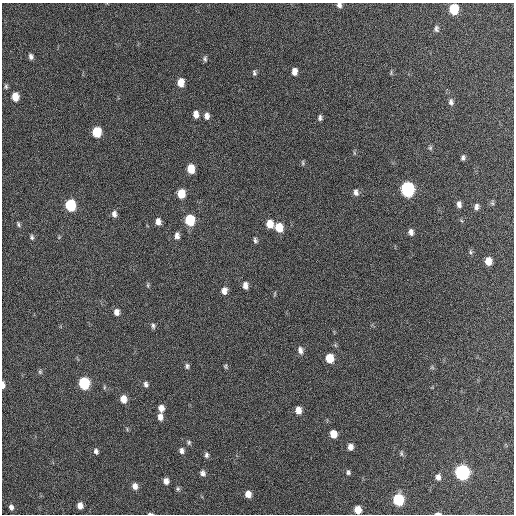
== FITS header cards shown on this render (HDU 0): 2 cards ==
NAXIS1  =                  512 / Axis length
NAXIS2  =                  512 / Axis length

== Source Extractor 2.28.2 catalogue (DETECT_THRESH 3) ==
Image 512 x 512 px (HDU 0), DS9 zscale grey, 1 PNG px = 1 image px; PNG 516 x 516 px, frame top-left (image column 1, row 512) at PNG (2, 3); no overlay
Background 43.6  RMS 6.9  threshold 20.7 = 3 sigma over >= 5 px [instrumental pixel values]
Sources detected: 81; all 81 listed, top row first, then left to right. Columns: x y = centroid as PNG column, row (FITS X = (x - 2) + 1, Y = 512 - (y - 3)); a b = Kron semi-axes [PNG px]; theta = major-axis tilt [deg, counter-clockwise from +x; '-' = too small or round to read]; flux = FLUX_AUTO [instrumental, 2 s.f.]
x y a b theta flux
339 5 6 5 - 1600
454 9 8 6 86 17000
436 29 8 5 -83 1200
31 56 7 5 -74 1500
205 59 8 5 -81 1000
294 71 7 5 90 3000
254 73 8 5 -83 970
391 73 7 3 85 540
181 82 8 6 87 5200
6 87 7 5 -88 850
15 97 7 5 -85 6400
451 102 9 6 -77 1500
196 114 8 6 -85 3100
207 116 9 6 -86 2300
320 118 7 5 -90 1200
97 132 7 6 - 15000
430 148 7 5 -70 850
463 158 6 5 - 1100
303 163 7 4 -84 710
191 169 7 6 - 8400
407 189 8 7 - 86000
356 192 9 7 -84 1900
181 193 7 6 - 8900
492 203 6 5 - 810
459 204 7 5 -80 1900
70 205 8 6 -81 27000
476 207 8 6 78 1600
114 214 8 6 -76 2000
190 220 8 6 -81 20000
158 221 7 5 -79 2600
18 224 7 4 -68 800
270 224 8 6 -83 5600
279 227 8 7 - 9600
411 232 7 5 -86 1900
177 236 8 5 -87 2100
32 237 7 5 -75 990
59 237 4 4 - 460
255 240 7 5 -77 980
470 252 7 6 - 860
488 261 7 5 -84 5600
148 285 8 4 82 690
245 285 8 6 -85 2600
224 291 8 6 77 2900
275 294 7 3 81 540
116 312 7 6 - 2400
153 326 7 4 -82 990
300 350 9 6 -79 2200
329 358 7 6 - 10000
187 366 7 5 84 1100
226 366 6 5 - 780
432 367 6 5 - 720
40 372 6 5 - 770
84 383 7 6 - 35000
146 384 7 6 - 1300
3 385 7 3 -89 2000
104 387 6 4 89 550
123 399 7 6 - 4700
161 408 7 6 - 2900
298 410 7 6 - 4200
160 417 8 6 -87 2800
333 434 7 5 -73 5800
189 442 7 6 - 930
350 447 7 5 -88 2600
96 451 6 5 - 1500
181 451 7 6 - 1700
401 453 8 5 -83 860
206 455 7 5 -81 1300
348 472 7 5 -89 1000
462 472 8 7 - 110000
203 473 7 6 - 1700
438 477 7 6 - 2000
166 481 6 5 - 2600
135 486 7 6 - 2700
178 489 6 6 - 940
248 494 7 6 - 4400
398 500 7 6 - 35000
80 506 6 5 - 3100
11 507 6 5 - 1600
358 510 6 5 - 6300
438 513 6 3 0 990
150 514 6 2 0 600
At the frame edge (FLAGS 8, measured only in part): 5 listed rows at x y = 339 5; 3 385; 358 510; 438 513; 150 514